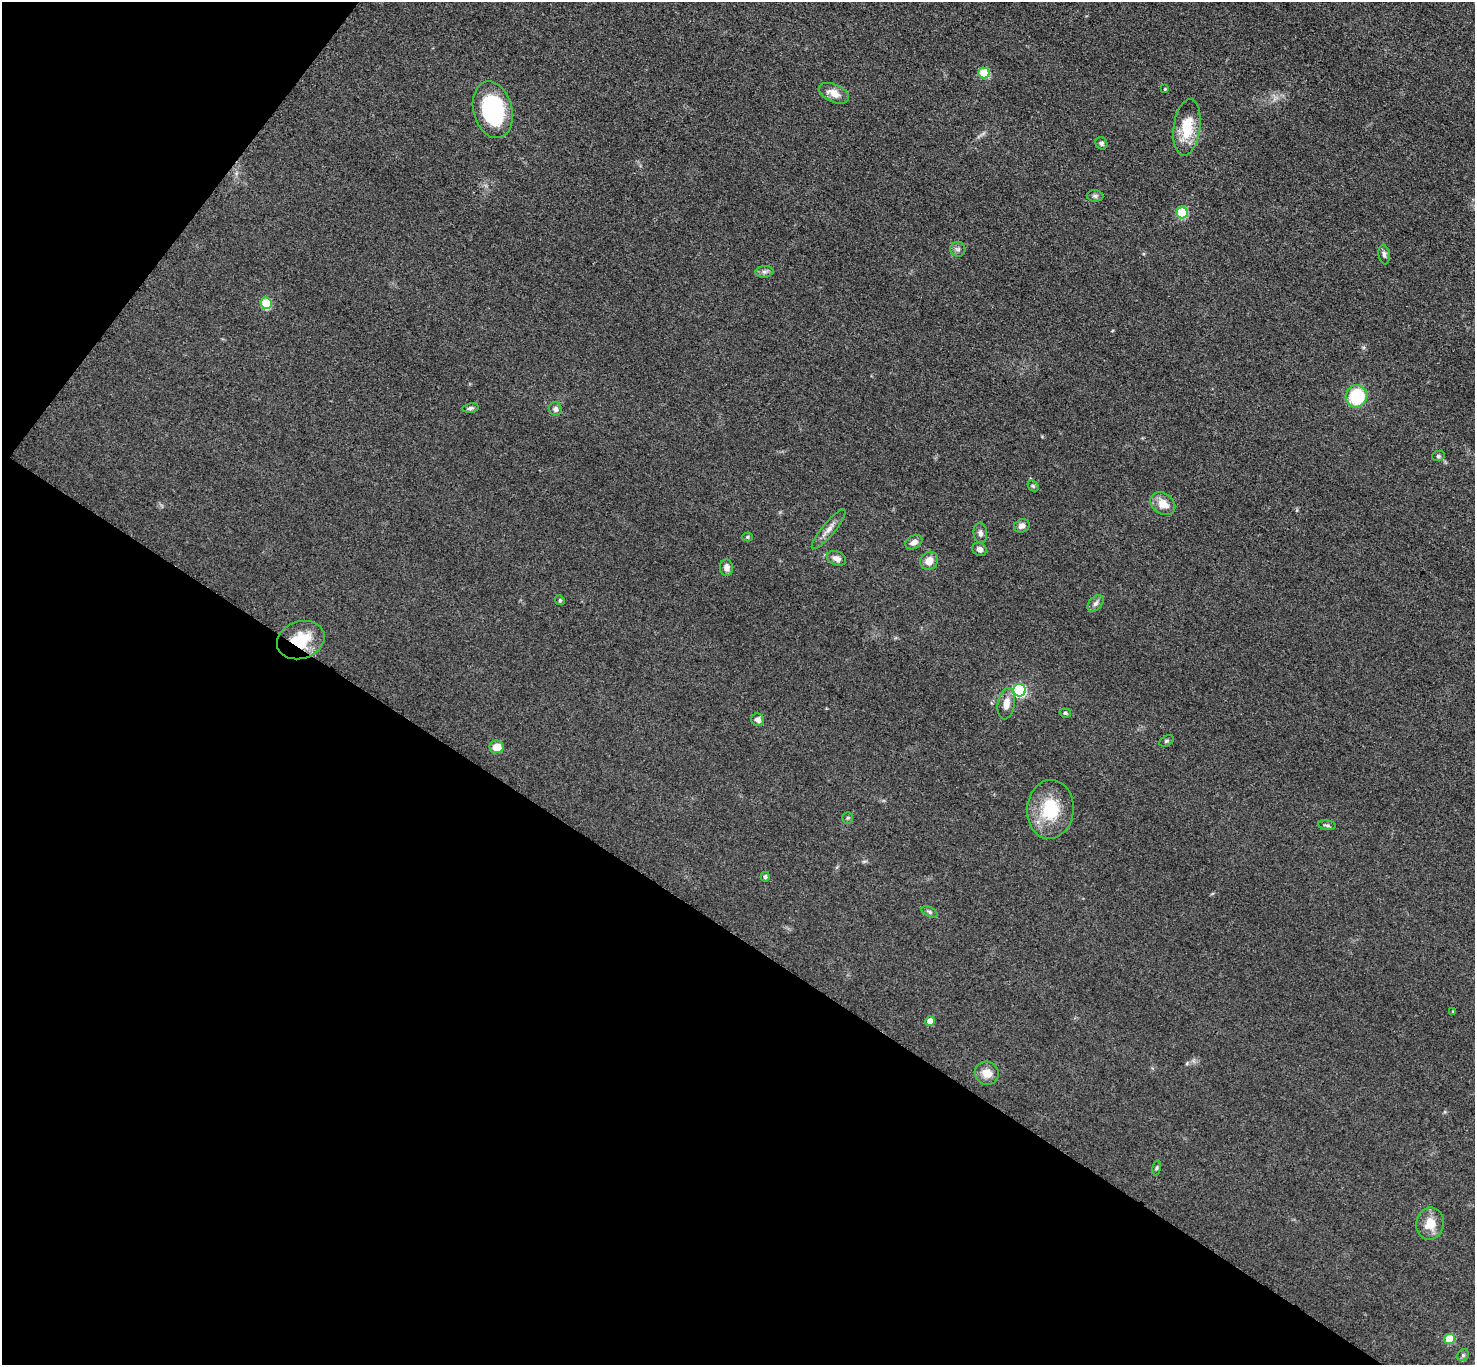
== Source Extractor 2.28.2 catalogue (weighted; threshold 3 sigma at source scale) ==
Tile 9 of 4 x 4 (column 1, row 3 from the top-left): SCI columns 13-1485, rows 1526-2888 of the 5911 x 5916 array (HDU 1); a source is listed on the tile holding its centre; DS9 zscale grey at full resolution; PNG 1477 x 1367 px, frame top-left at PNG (2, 2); each listed source drawn as its Kron ellipse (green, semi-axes under 4 px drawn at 4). Shown black and unused: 36% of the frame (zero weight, under 3 of 5 exposures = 1% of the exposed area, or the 3 px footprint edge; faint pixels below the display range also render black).
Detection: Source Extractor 2.28.2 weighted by HDU 2 'WHT'; one run over the whole footprint, this tile lists its part. Background 0.0534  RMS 0.0058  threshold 0.0261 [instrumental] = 3 sigma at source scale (4.5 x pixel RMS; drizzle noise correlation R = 1.50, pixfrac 1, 0.05/0.05 arcsec/px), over >= 5 px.
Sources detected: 48; all 48 listed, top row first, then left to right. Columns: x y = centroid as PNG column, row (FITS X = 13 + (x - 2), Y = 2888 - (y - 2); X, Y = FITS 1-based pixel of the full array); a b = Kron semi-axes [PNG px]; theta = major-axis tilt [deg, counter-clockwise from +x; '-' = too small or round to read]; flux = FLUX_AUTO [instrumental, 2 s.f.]
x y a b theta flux
984 73 5 5 - 21
1165 89 3 3 - 0.65
834 93 16 9 -24 6.2
493 110 29 19 -76 53
1187 127 28 13 82 17
1101 143 6 5 - 1.5
1095 196 8 5 -2 1.4
1182 213 5 5 - 34
958 249 7 7 - 1.7
1384 255 10 5 -81 1.8
764 272 9 5 6 1.9
266 303 6 5 - 25
1356 396 11 10 - 32
470 408 8 4 9 1.4
555 409 7 6 - 1.9
1438 456 6 5 - 1.1
1033 486 6 5 - 0.85
1163 504 13 10 -36 7.9
1022 526 8 6 25 2.6
829 529 25 6 50 4.4
980 533 10 6 -83 2
747 537 5 4 - 0.72
914 542 9 6 30 3.2
979 549 7 6 - 2.4
836 558 10 7 -21 3.1
929 561 9 8 - 5.8
726 568 8 6 -81 3
560 600 5 4 - 0.78
1095 603 9 6 49 2.2
301 640 24 18 20 21
1020 690 6 6 - 71
1006 704 16 8 81 5.7
1065 713 6 4 -17 0.96
758 720 6 6 - 2.4
1166 741 8 5 27 1
497 747 7 6 - 8.2
1050 809 29 23 85 27
848 818 5 5 - 0.85
1327 825 9 4 -6 1.2
765 877 5 4 - 1.1
929 912 8 4 -25 1.3
1453 1011 3 3 - 0.44
930 1021 5 5 - 7.1
987 1073 12 11 - 6.4
1157 1168 7 4 81 0.91
1430 1224 16 14 80 9.7
1450 1339 5 5 - 17
1463 1355 6 5 - 0.99
Overlapping masked pixels (flux is a lower limit): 1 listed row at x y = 301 640